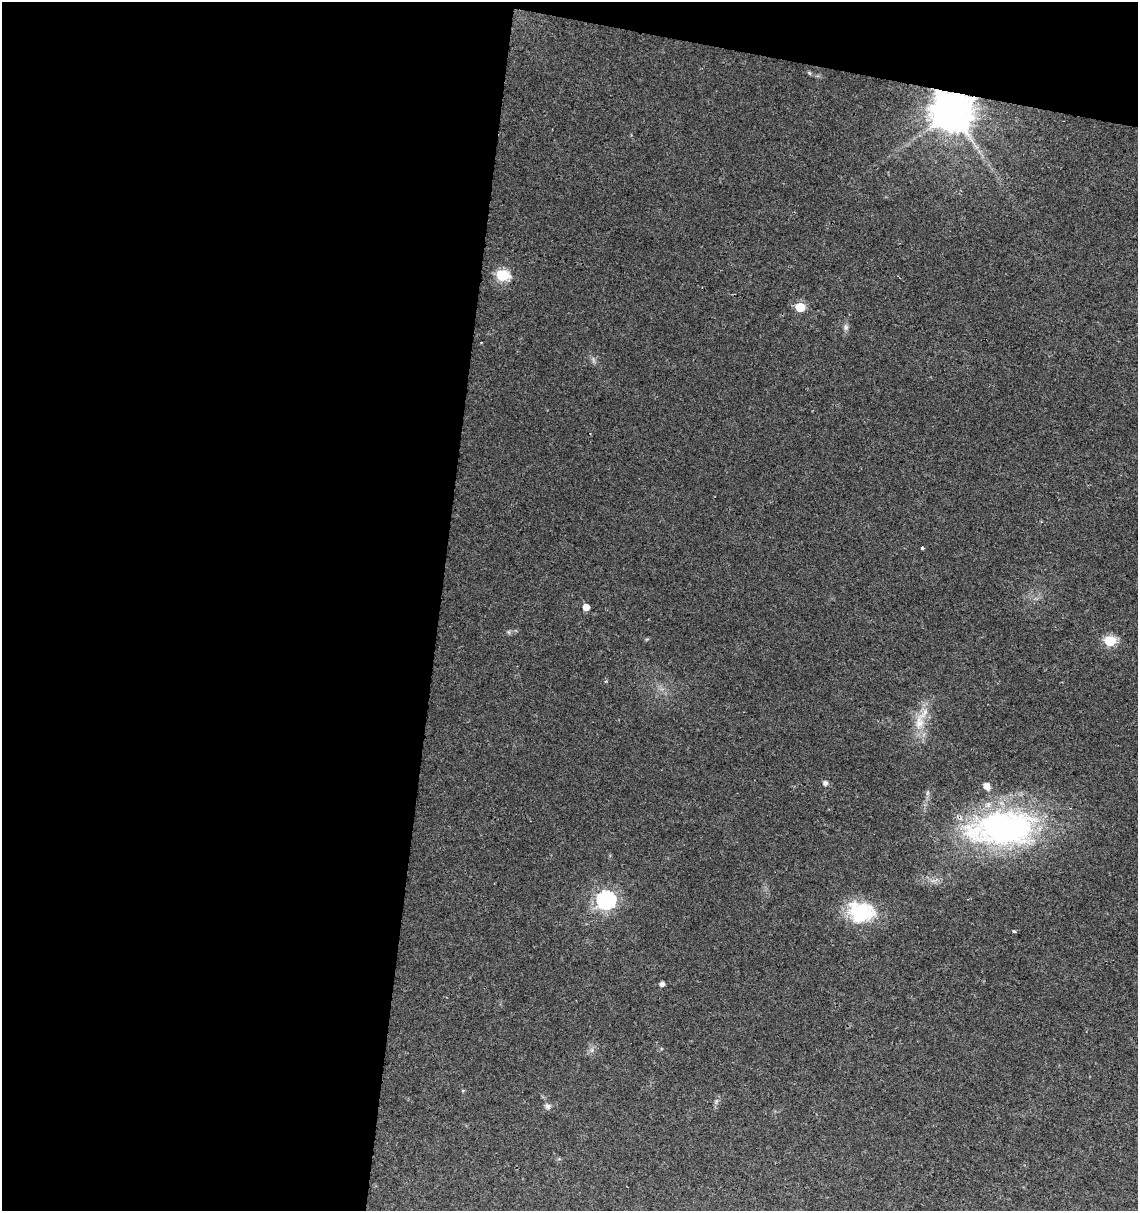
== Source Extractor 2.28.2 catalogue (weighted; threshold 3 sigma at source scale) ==
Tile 1 of 4 x 4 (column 1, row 1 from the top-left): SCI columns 228-1363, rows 3637-4845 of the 5057 x 4845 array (HDU 1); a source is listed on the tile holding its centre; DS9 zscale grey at full resolution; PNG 1140 x 1213 px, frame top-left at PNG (2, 2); no overlay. Shown black and unused: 42% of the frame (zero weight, under 2 of 3 exposures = <1% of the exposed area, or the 3 px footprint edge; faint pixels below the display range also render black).
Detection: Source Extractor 2.28.2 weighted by HDU 2 'WHT'; one run over the whole footprint, this tile lists its part. Background 0.0279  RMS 0.005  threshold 0.0225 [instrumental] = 3 sigma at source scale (4.5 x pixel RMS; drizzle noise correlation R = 1.50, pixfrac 1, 0.0396/0.0396 arcsec/px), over >= 5 px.
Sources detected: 17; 1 cosmic-ray / hot-pixel residue — not listed; the other 16 listed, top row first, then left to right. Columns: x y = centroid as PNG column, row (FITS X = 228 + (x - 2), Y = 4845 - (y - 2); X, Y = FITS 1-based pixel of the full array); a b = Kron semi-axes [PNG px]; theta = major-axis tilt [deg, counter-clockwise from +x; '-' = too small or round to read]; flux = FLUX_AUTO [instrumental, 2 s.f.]
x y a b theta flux
952 112 11 10 - 1500
502 275 6 6 - 42
800 307 6 5 - 18
846 327 7 4 -89 1.1
922 548 4 3 - 2.7
586 607 5 5 - 4.3
1110 641 6 6 - 29
919 723 15 9 -81 5.4
825 783 5 5 - 1.7
986 786 7 5 -66 3.8
1002 828 79 39 6 120
606 900 8 7 - 150
861 912 31 24 -13 26
1014 931 4 3 - 0.63
662 984 4 4 - 1.7
548 1106 8 6 -46 1.4
Overlapping masked pixels (flux is a lower limit): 1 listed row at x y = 952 112